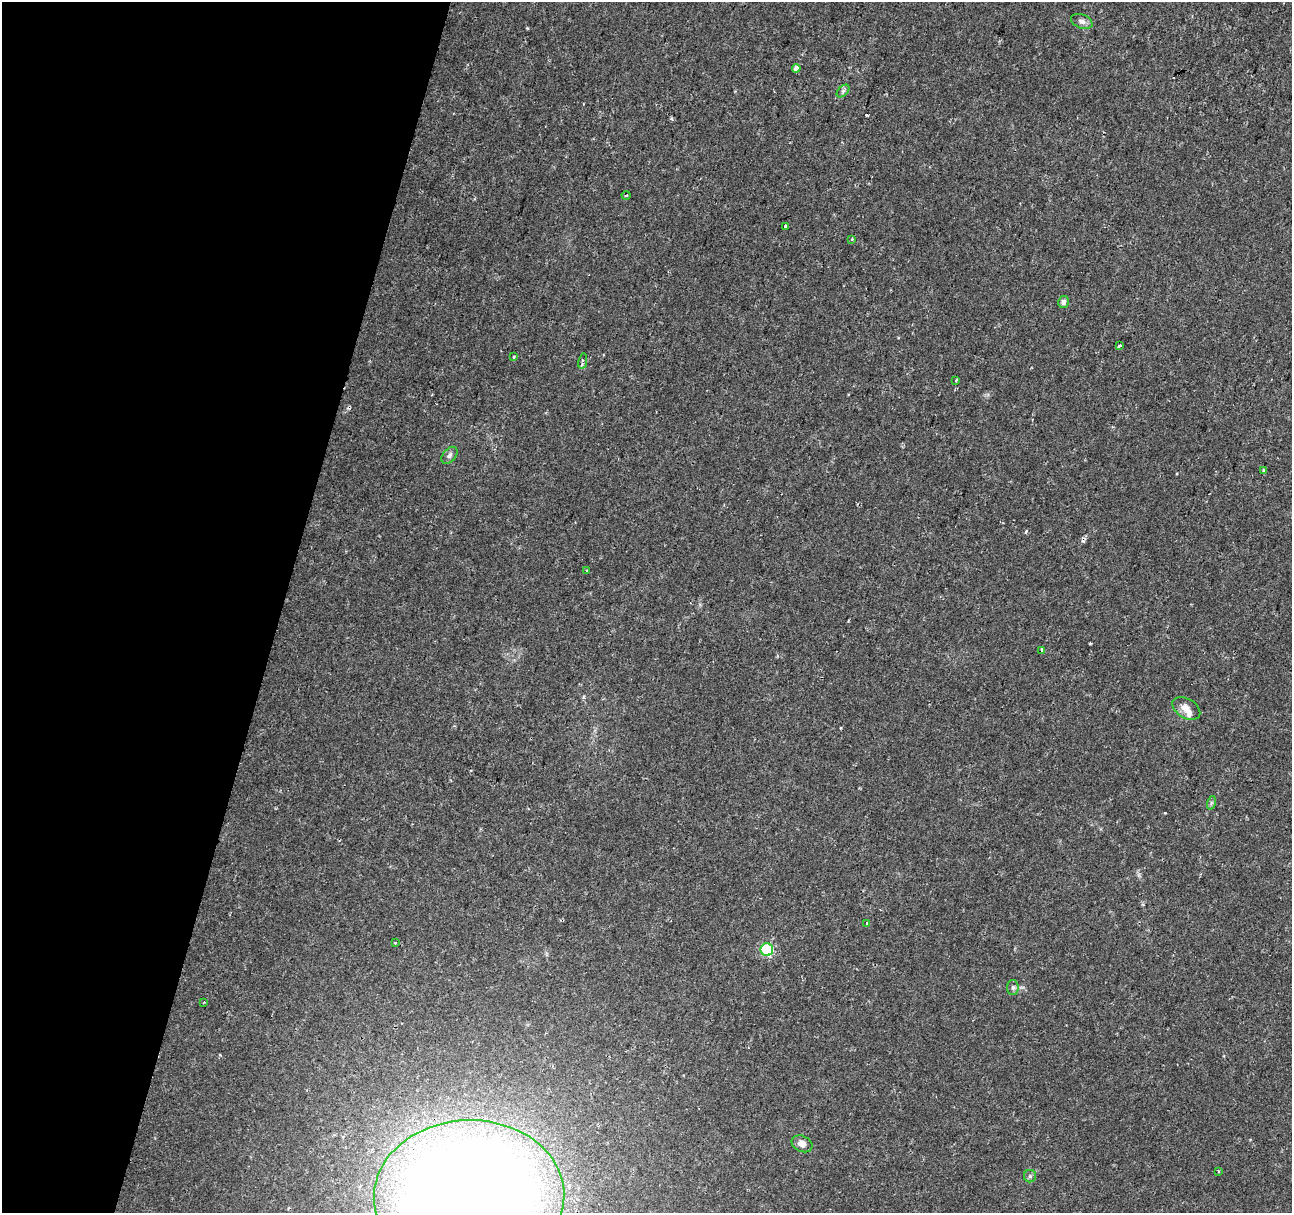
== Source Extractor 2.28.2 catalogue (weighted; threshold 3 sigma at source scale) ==
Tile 9 of 4 x 4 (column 1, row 3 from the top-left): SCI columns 8-1297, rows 1495-2705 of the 5165 x 5346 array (HDU 1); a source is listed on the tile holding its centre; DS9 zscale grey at full resolution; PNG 1294 x 1215 px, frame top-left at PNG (2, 2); each listed source drawn as its Kron ellipse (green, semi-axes under 4 px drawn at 4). Shown black and unused: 22% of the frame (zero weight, under 2 of 3 exposures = <1% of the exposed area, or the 3 px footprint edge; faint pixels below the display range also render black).
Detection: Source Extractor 2.28.2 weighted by HDU 2 'WHT'; one run over the whole footprint, this tile lists its part. Background 0.0365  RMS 0.0038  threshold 0.017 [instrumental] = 3 sigma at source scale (4.5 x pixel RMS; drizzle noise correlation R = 1.50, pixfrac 1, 0.0396/0.0396 arcsec/px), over >= 5 px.
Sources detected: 29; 2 cosmic-ray / hot-pixel residue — neither listed nor drawn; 1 inside a brighter listed object's ellipse — not listed separately; the other 26 listed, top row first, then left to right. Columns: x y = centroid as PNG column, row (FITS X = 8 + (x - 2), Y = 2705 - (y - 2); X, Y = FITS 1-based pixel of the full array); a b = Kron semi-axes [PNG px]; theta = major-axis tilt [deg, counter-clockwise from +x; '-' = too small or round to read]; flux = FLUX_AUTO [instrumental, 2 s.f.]
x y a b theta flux
1082 21 11 7 -21 1.7
796 68 4 4 - 3.8
843 91 8 4 46 0.85
626 196 4 3 - 0.31
785 226 4 3 - 0.95
852 239 4 3 - 0.54
1063 302 6 5 - 1.9
1119 346 4 3 - 0.57
514 357 3 3 - 0.75
583 361 8 4 79 1.4
956 380 3 3 - 0.44
449 455 10 6 49 1.3
1264 470 4 3 - 0.64
586 571 3 3 - 0.46
1042 650 3 3 - 2.7
1186 708 15 9 -31 3.3
1211 803 7 4 72 0.68
867 923 4 3 - 0.49
395 942 3 3 - 1.3
767 950 6 6 - 31
1013 987 7 6 - 0.96
204 1002 4 2 - 0.24
802 1144 11 7 -26 2.7
1218 1171 4 3 - 0.35
1030 1176 6 6 - 0.81
469 1196 95 76 2 820
Isophote crosses this tile's border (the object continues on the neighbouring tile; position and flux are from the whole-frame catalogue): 1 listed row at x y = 469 1196
Unlisted compact peaks at least as high as the median listed source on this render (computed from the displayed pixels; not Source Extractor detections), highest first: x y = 1026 531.